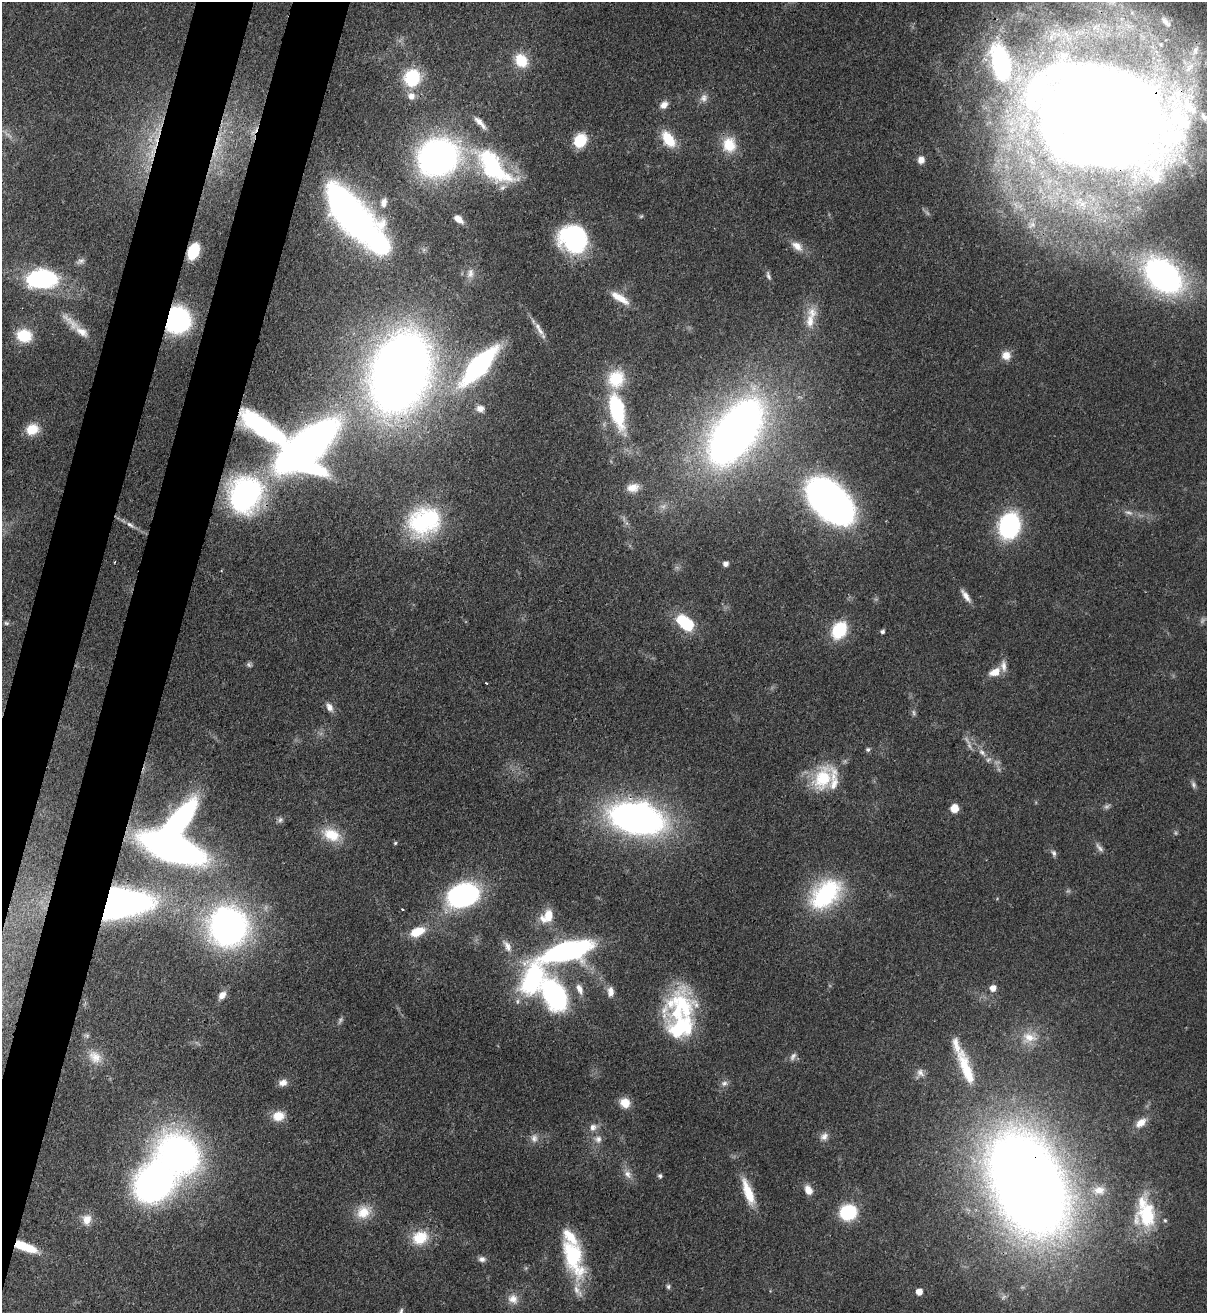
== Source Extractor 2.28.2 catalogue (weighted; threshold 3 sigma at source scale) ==
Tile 7 of 4 x 4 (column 3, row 2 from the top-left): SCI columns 2754-3958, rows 2652-3962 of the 5380 x 5303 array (HDU 1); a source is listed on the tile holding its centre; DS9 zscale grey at full resolution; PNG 1209 x 1315 px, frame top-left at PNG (2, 2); no overlay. Shown black and unused: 7% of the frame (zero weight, under 3 of 4 exposures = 7% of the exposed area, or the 3 px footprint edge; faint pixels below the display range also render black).
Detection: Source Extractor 2.28.2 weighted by HDU 2 'WHT'; one run over the whole footprint, this tile lists its part. Background 0.0834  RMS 0.0039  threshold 0.0177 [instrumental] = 3 sigma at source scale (4.5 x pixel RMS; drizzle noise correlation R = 1.50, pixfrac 1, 0.05/0.05 arcsec/px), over >= 5 px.
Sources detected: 148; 7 too faint to see at this stretch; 3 inside a brighter object's white glare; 1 cosmic-ray / hot-pixel residue — not listed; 16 inside a brighter listed object's ellipse — not listed separately; the other 121 listed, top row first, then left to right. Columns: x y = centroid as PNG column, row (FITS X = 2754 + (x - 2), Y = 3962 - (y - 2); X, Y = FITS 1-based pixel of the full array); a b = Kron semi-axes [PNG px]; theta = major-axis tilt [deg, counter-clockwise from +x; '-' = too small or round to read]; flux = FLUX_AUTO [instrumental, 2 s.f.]
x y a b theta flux
1166 22 23 10 -49 5.9
521 60 18 15 -57 9.9
1001 63 46 21 -76 53
1189 67 24 13 65 13
412 78 15 14 - 24
411 96 10 9 - 3.2
704 98 12 10 73 2.6
664 105 11 8 39 2.7
1103 114 108 71 -15 1100
668 139 20 11 -54 11
580 140 14 12 57 12
217 141 25 5 73 5.2
729 145 20 17 -83 10
152 154 15 6 84 4.4
438 157 28 24 22 200
921 160 9 8 - 2.7
492 166 57 28 -50 49
384 202 12 8 79 2.7
349 214 47 21 -49 230
458 219 10 6 -38 3.7
1031 225 13 6 41 1.9
573 239 25 22 -40 56
797 246 16 9 -38 4.1
193 251 11 7 67 24
81 261 11 6 23 1.3
470 273 14 8 73 2.8
1163 275 39 26 -41 120
768 276 13 5 -72 1.3
41 279 32 18 2 47
622 299 20 10 -40 5.8
177 320 18 16 78 69
810 321 25 11 -89 7.2
540 331 15 7 -58 3
82 332 22 10 -36 4.8
24 335 15 13 -10 14
1006 355 11 11 - 3.8
479 366 34 12 48 87
400 372 50 34 71 630
480 409 11 9 -11 2.6
617 411 35 15 -77 37
264 427 57 18 -34 51
32 429 15 12 14 7.9
735 432 48 23 55 460
306 447 53 27 43 330
633 488 17 11 9 4.8
245 495 32 27 66 92
830 501 33 20 -44 280
424 521 40 32 22 45
130 525 11 6 -31 1.7
1009 526 21 16 75 60
726 564 6 5 - 1.7
966 596 18 6 -55 2.9
6 623 6 5 - 0.66
685 623 22 12 -43 19
839 630 18 13 59 19
882 631 5 4 - 1
249 665 8 5 -38 0.85
995 672 14 9 23 5.3
329 707 13 8 -60 2.6
914 713 9 4 -89 0.92
868 749 6 5 - 0.88
982 752 10 7 -53 1.9
823 778 35 23 65 20
1194 785 9 6 -72 1.2
954 808 8 7 - 5.2
637 818 37 21 -12 220
280 820 8 7 - 1.2
331 835 24 15 -21 11
395 843 5 4 - 0.51
172 848 37 16 -21 260
1099 848 15 6 -49 1.7
1054 853 9 6 -70 1.2
826 894 42 27 44 43
463 895 22 16 16 94
118 903 40 19 5 250
402 909 3 3 - 0.49
547 916 19 13 47 7.6
228 927 28 27 - 180
417 932 16 9 22 9.7
507 946 17 8 -64 3.1
567 951 57 18 15 86
533 979 42 24 64 51
993 988 6 6 - 3.3
579 989 15 7 -64 3.3
611 992 13 8 -90 2.9
222 995 11 8 49 2.8
555 995 21 13 -63 98
680 1029 41 37 47 33
1029 1037 23 15 -3 8
793 1056 12 7 56 1.7
95 1057 20 15 -44 5.6
966 1068 52 13 -70 17
920 1073 12 9 -54 2.4
283 1083 11 8 14 2.6
724 1083 9 7 34 1.6
625 1103 12 10 -35 5.1
278 1116 15 12 14 6.2
1141 1123 15 9 41 4.1
593 1127 11 9 33 2.6
824 1136 11 9 44 2.3
534 1138 11 10 - 2.5
598 1139 10 9 - 2.5
179 1154 35 28 -45 170
627 1174 13 9 -58 2.9
660 1176 6 5 - 0.88
153 1184 33 28 49 150
1028 1184 72 46 -66 830
808 1190 12 9 -64 3.7
1099 1190 17 12 4 5.2
748 1192 34 10 -71 11
363 1212 20 16 29 8.2
848 1212 16 15 - 22
1147 1214 37 27 88 25
87 1219 14 12 79 4.4
420 1238 21 17 19 12
25 1247 25 8 -20 12
573 1256 49 20 -71 33
482 1259 10 7 -7 1.6
668 1286 6 6 - 0.81
919 1292 5 5 - 4.3
513 1299 15 13 -39 4.2
Overlapping masked pixels (flux is a lower limit): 11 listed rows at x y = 1103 114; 217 141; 152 154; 349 214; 193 251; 177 320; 400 372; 264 427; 118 903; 1028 1184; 25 1247
Isophote crosses this tile's border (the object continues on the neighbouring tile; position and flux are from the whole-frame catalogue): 1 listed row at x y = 1103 114